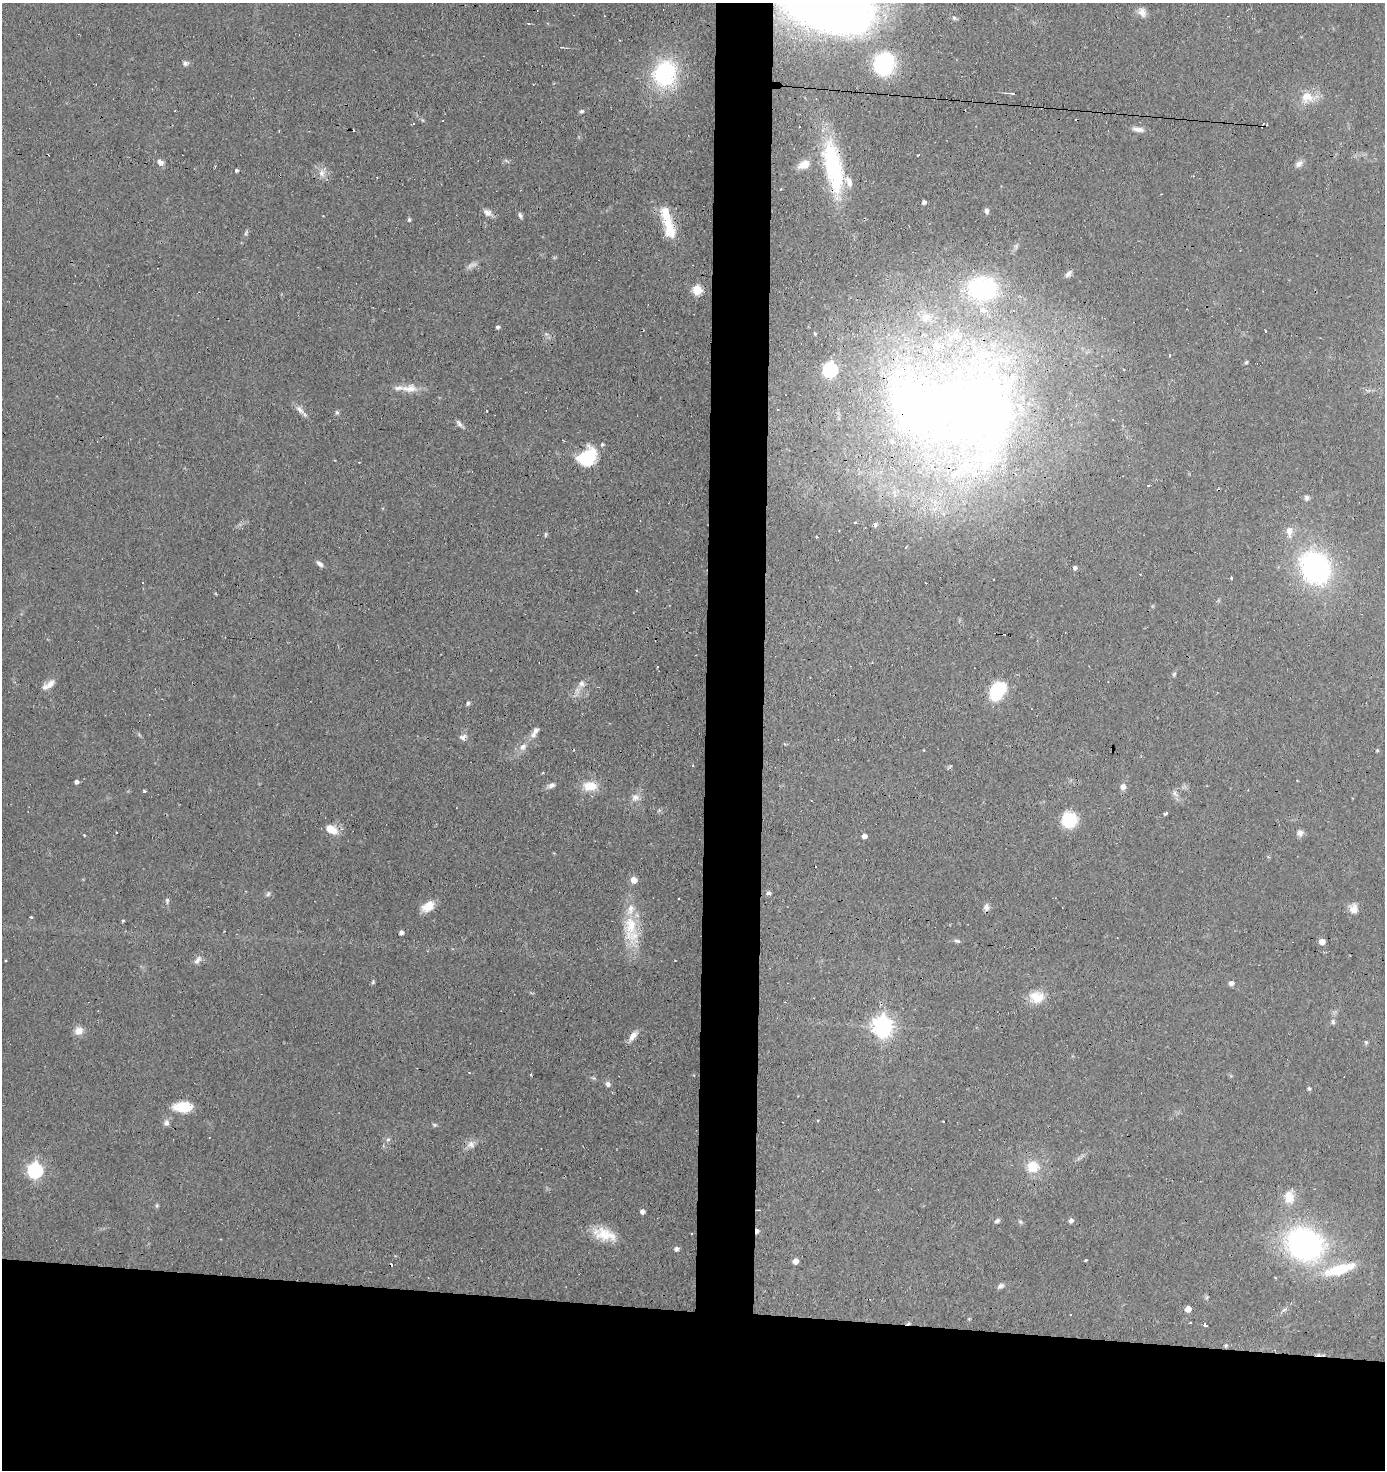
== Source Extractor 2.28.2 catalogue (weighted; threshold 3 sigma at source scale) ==
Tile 8 of 3 x 3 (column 2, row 3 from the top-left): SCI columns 1483-2865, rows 1-1468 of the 4429 x 4403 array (HDU 1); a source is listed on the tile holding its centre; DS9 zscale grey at full resolution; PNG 1387 x 1472 px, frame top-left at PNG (2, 3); no overlay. Shown black and unused: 15% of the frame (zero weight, under 3 of 4 exposures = <1% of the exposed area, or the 3 px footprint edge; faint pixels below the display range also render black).
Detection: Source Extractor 2.28.2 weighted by HDU 2 'WHT'; one run over the whole footprint, this tile lists its part. Background 0.11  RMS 0.0053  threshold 0.024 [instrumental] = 3 sigma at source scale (4.5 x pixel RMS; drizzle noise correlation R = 1.50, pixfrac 1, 0.05/0.05 arcsec/px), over >= 5 px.
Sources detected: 159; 2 too faint to see at this stretch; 20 cosmic-ray / hot-pixel residue — not listed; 10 inside a brighter listed object's ellipse — not listed separately; the other 127 listed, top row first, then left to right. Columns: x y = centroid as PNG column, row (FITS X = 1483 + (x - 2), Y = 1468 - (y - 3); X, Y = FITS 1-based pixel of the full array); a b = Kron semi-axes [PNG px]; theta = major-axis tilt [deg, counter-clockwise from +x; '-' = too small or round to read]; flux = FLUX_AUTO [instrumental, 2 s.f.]
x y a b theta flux
1142 13 12 10 -45 3.5
954 18 8 6 -44 1.2
620 40 3 2 - 0.49
185 63 8 6 10 1.7
884 64 19 15 67 59
665 74 26 21 75 59
1012 93 8 3 -4 1
1307 97 18 17 - 9.4
582 111 6 5 - 0.95
422 120 6 4 -71 0.7
1138 129 16 6 -6 3.1
279 131 4 2 - 0.42
506 161 9 3 -29 0.86
160 162 7 5 -11 2.5
804 164 12 8 27 8.3
1299 164 12 7 36 2.6
833 167 67 20 -79 59
236 170 4 3 - 1.5
322 173 14 6 -85 3.4
781 189 3 2 - 0.65
924 202 4 4 - 1.8
987 211 7 5 -79 1.6
487 212 13 8 -31 3.1
520 215 8 5 -67 1.4
409 219 5 4 - 0.99
669 228 29 15 -71 15
246 233 9 4 77 1.1
1068 274 10 6 54 1.8
982 288 23 19 -7 71
697 290 5 5 - 36
926 317 14 11 49 5.4
498 327 4 4 - 1.2
546 334 5 5 - 1.1
409 388 25 11 3 7
777 409 3 2 - 0.4
300 410 15 7 -43 3.2
954 411 165 87 -7 620
337 412 6 5 - 1
460 424 11 5 -52 1.8
587 457 21 16 38 27
1148 485 3 3 - 0.71
1306 498 7 5 81 1.6
855 523 4 3 - 0.55
875 524 6 5 - 1.6
1289 531 13 9 89 4.6
817 537 4 2 - 0.41
320 564 9 5 -39 1.9
1315 567 27 23 -53 120
1075 568 4 4 - 1.6
993 579 3 2 - 0.39
636 591 3 3 - 0.87
1174 674 7 4 46 0.85
50 684 15 7 44 4
581 684 11 10 - 3.2
997 691 21 14 60 27
468 703 6 4 80 1
533 735 9 8 - 2.3
463 737 12 6 15 2.1
522 747 9 8 - 3.1
1377 750 4 4 - 0.67
693 766 3 3 - 0.63
1297 780 3 2 - 0.42
76 782 4 4 - 1.8
552 785 8 6 27 2.3
590 786 17 12 1 10
1123 787 6 6 - 3.1
144 791 3 3 - 3.9
1175 793 11 5 -42 2.1
635 797 11 9 2 3.5
1165 813 4 3 - 1.8
1069 820 15 14 - 20
331 829 13 8 -31 8.3
117 833 2 2 - 0.56
1300 833 8 8 - 2.3
84 835 3 2 - 1.1
864 836 4 4 - 2.8
554 853 3 3 - 0.44
634 880 5 5 - 5.8
768 893 7 4 13 1.2
268 894 8 5 72 1.2
167 900 9 5 87 1.2
428 906 16 10 34 7.3
986 907 9 7 -89 2.2
1354 909 12 11 - 4.4
123 921 4 3 - 0.63
631 925 37 19 85 23
401 932 4 4 - 2.1
1322 941 5 4 - 5.7
198 960 14 6 55 2.5
373 982 5 5 - 0.79
1231 983 5 5 - 2.6
1037 997 18 15 5 10
1333 1022 7 5 -88 1.3
882 1026 8 7 - 330
78 1030 11 9 35 4.7
633 1036 16 7 52 4
608 1084 8 7 - 1.9
1309 1088 4 4 - 1
183 1107 20 10 2 15
817 1120 3 3 - 0.52
166 1123 8 7 - 2.3
434 1125 6 5 - 0.89
388 1139 6 5 - 1.2
471 1144 13 10 31 3.7
1033 1167 19 17 80 11
35 1170 7 7 - 130
1289 1197 19 14 87 8.4
157 1205 6 5 - 0.8
759 1210 4 3 - 0.53
642 1211 4 4 - 2.5
1071 1220 5 4 - 2.3
997 1221 7 5 33 1.3
1020 1222 6 5 - 0.97
757 1231 5 4 - 2.9
605 1235 30 14 -16 14
1305 1244 38 31 -28 130
676 1249 5 4 - 2
1086 1260 3 3 - 3.2
795 1261 5 5 - 4.2
1339 1269 44 12 16 23
1000 1286 9 6 32 1.7
1207 1297 6 4 19 0.66
1188 1309 5 5 - 5.2
1071 1315 3 2 - 0.82
908 1323 7 4 19 0.92
1205 1325 4 3 - 1.5
1226 1345 5 4 - 0.84
Overlapping masked pixels (flux is a lower limit): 4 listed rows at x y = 833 167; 954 411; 757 1231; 908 1323